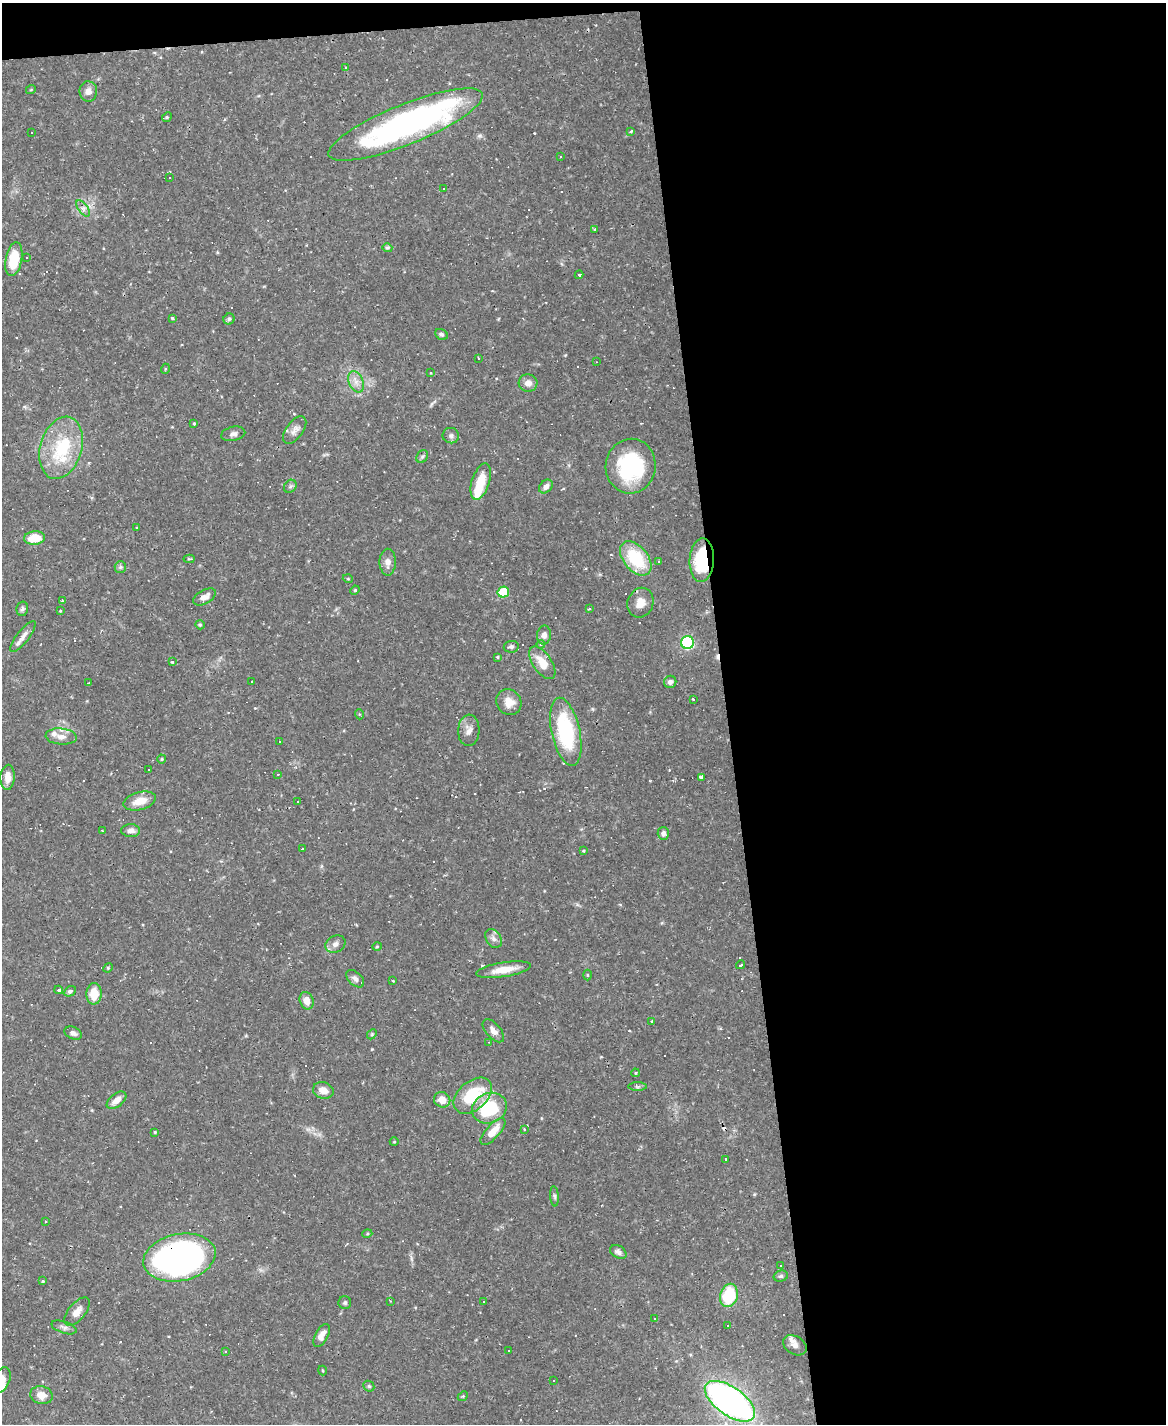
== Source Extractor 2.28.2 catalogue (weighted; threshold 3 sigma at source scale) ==
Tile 4 of 4 x 3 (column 4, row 1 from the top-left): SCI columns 3492-4655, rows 3082-4503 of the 4655 x 4634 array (HDU 1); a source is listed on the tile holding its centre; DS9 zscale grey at full resolution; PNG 1168 x 1426 px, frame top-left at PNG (2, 3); each listed source drawn as its Kron ellipse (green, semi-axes under 4 px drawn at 4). Shown black and unused: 39% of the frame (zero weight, under 2 of 3 exposures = <1% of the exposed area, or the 3 px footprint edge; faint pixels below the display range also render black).
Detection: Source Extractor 2.28.2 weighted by HDU 2 'WHT'; one run over the whole footprint, this tile lists its part. Background 0.12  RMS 0.0033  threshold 0.0147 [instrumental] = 3 sigma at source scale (4.5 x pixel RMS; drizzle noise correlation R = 1.50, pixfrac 1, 0.05/0.05 arcsec/px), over >= 5 px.
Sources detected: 190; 3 inside a brighter object's white glare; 44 cosmic-ray / hot-pixel residue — neither listed nor drawn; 3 inside a brighter listed object's ellipse — not listed separately; the other 140 listed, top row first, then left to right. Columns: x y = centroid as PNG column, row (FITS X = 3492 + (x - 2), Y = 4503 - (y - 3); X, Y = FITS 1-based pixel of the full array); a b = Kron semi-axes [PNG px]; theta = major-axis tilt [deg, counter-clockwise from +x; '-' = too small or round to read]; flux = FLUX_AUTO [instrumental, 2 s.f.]
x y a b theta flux
345 67 4 3 - 0.26
31 89 5 3 - 0.29
88 91 10 9 - 2.1
167 117 5 4 - 0.42
406 124 83 20 22 100
631 132 3 3 - 1.3
31 133 2 2 - 0.23
561 157 3 2 - 0.41
170 178 3 2 - 0.57
443 188 3 3 - 0.79
83 208 9 5 -54 1.2
595 230 3 3 - 0.69
387 248 5 4 - 0.59
27 257 3 3 - 0.47
14 259 17 8 79 11
579 275 4 3 - 2.6
172 318 4 3 - 0.5
229 319 5 5 - 0.61
441 334 7 5 -31 0.76
478 358 3 2 - 0.4
596 362 2 2 - 0.17
165 369 5 3 - 0.31
431 373 4 3 - 0.33
356 382 11 7 -65 2.1
528 383 9 8 - 2.2
194 423 3 3 - 0.49
295 430 16 8 53 2
233 434 12 7 12 1.3
451 436 8 7 - 1.1
61 448 32 20 73 16
422 457 7 5 54 0.7
631 466 27 25 82 28
481 482 19 8 72 7.2
290 486 7 5 46 0.73
546 486 8 5 45 1.7
137 528 3 3 - 0.31
34 538 10 7 6 7.6
636 558 20 12 -51 18
189 559 5 4 - 0.41
702 560 22 12 87 19
659 561 3 2 - 0.29
388 562 13 8 90 2.2
120 567 6 5 - 0.63
348 579 5 3 - 0.29
355 590 5 3 - 0.34
503 592 6 5 - 12
204 597 12 6 29 2.1
62 601 4 3 - 0.41
640 603 15 13 69 3.8
22 609 7 5 77 0.78
589 609 3 3 - 0.6
60 611 3 3 - 0.35
200 625 5 4 - 0.45
544 635 9 7 83 1.5
23 636 19 6 52 2.2
687 643 6 6 - 52
541 644 4 3 - 0.39
511 647 7 6 - 0.76
497 657 3 3 - 0.44
172 662 4 3 - 0.57
542 663 18 9 -56 5.8
252 681 3 2 - 0.5
670 682 6 6 - 1.1
89 683 3 2 - 0.59
693 699 3 3 - 0.89
509 702 13 12 - 3.7
359 714 5 3 - 0.29
469 730 16 10 86 2.4
566 732 35 14 -78 29
61 736 15 8 -5 2.6
279 741 3 2 - 0.39
162 759 4 4 - 0.36
148 770 2 2 - 0.3
278 774 3 2 - 0.23
8 777 12 7 86 2.9
701 777 3 3 - 14
140 801 17 8 15 4.8
297 801 3 3 - 0.5
102 831 3 2 - 0.23
131 831 9 6 0 1.9
663 833 6 5 - 1.3
302 849 3 2 - 0.39
583 851 3 3 - 0.46
493 938 10 7 -57 1.4
335 944 10 8 25 1.7
377 946 5 3 - 0.3
740 965 5 3 - 4
108 968 5 4 - 0.42
504 970 27 7 9 5.6
587 975 5 3 - 0.31
355 979 11 6 -43 1.2
393 981 3 2 - 0.26
59 990 4 3 - 13
70 991 6 4 27 0.82
94 994 11 7 88 6.2
307 1001 9 6 -69 3
652 1021 3 3 - 0.43
493 1031 14 7 -48 2.1
73 1033 9 6 -23 1.3
372 1034 5 4 - 0.45
489 1042 3 3 - 0.34
635 1073 4 3 - 0.42
637 1087 9 4 0 0.67
323 1090 10 8 -18 2.9
473 1096 22 14 41 16
116 1100 11 6 38 2.8
442 1100 8 7 - 3.6
489 1108 18 15 22 19
524 1129 4 3 - 0.33
155 1132 4 3 - 0.29
493 1132 17 7 48 4.6
394 1142 4 3 - 0.25
726 1159 3 3 - 0.92
554 1196 10 4 -85 0.73
45 1221 2 2 - 0.25
367 1234 5 3 - 0.34
618 1252 9 6 -31 1.2
179 1257 36 23 12 160
781 1266 3 3 - 3.2
781 1276 7 5 15 0.69
43 1281 3 3 - 0.5
729 1295 12 8 74 15
390 1301 3 2 - 0.26
484 1301 3 3 - 12
345 1302 6 6 - 0.72
77 1312 17 8 50 2.8
655 1318 3 3 - 0.4
727 1325 2 2 - 0.3
64 1327 13 6 -19 1.3
322 1336 13 6 61 2.6
795 1345 13 9 -32 1.9
509 1350 2 2 - 0.23
226 1351 3 3 - 0.65
323 1371 5 2 - 0.34
2 1380 13 8 68 3.4
553 1380 3 3 - 1.3
369 1386 6 5 - 0.51
41 1395 11 9 -14 3.3
463 1396 6 4 43 0.38
730 1401 29 14 -35 120
Overlapping masked pixels (flux is a lower limit): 3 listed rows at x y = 702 560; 179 1257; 730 1401
Isophote crosses this tile's border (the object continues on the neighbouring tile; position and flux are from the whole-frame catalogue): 1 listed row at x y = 2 1380